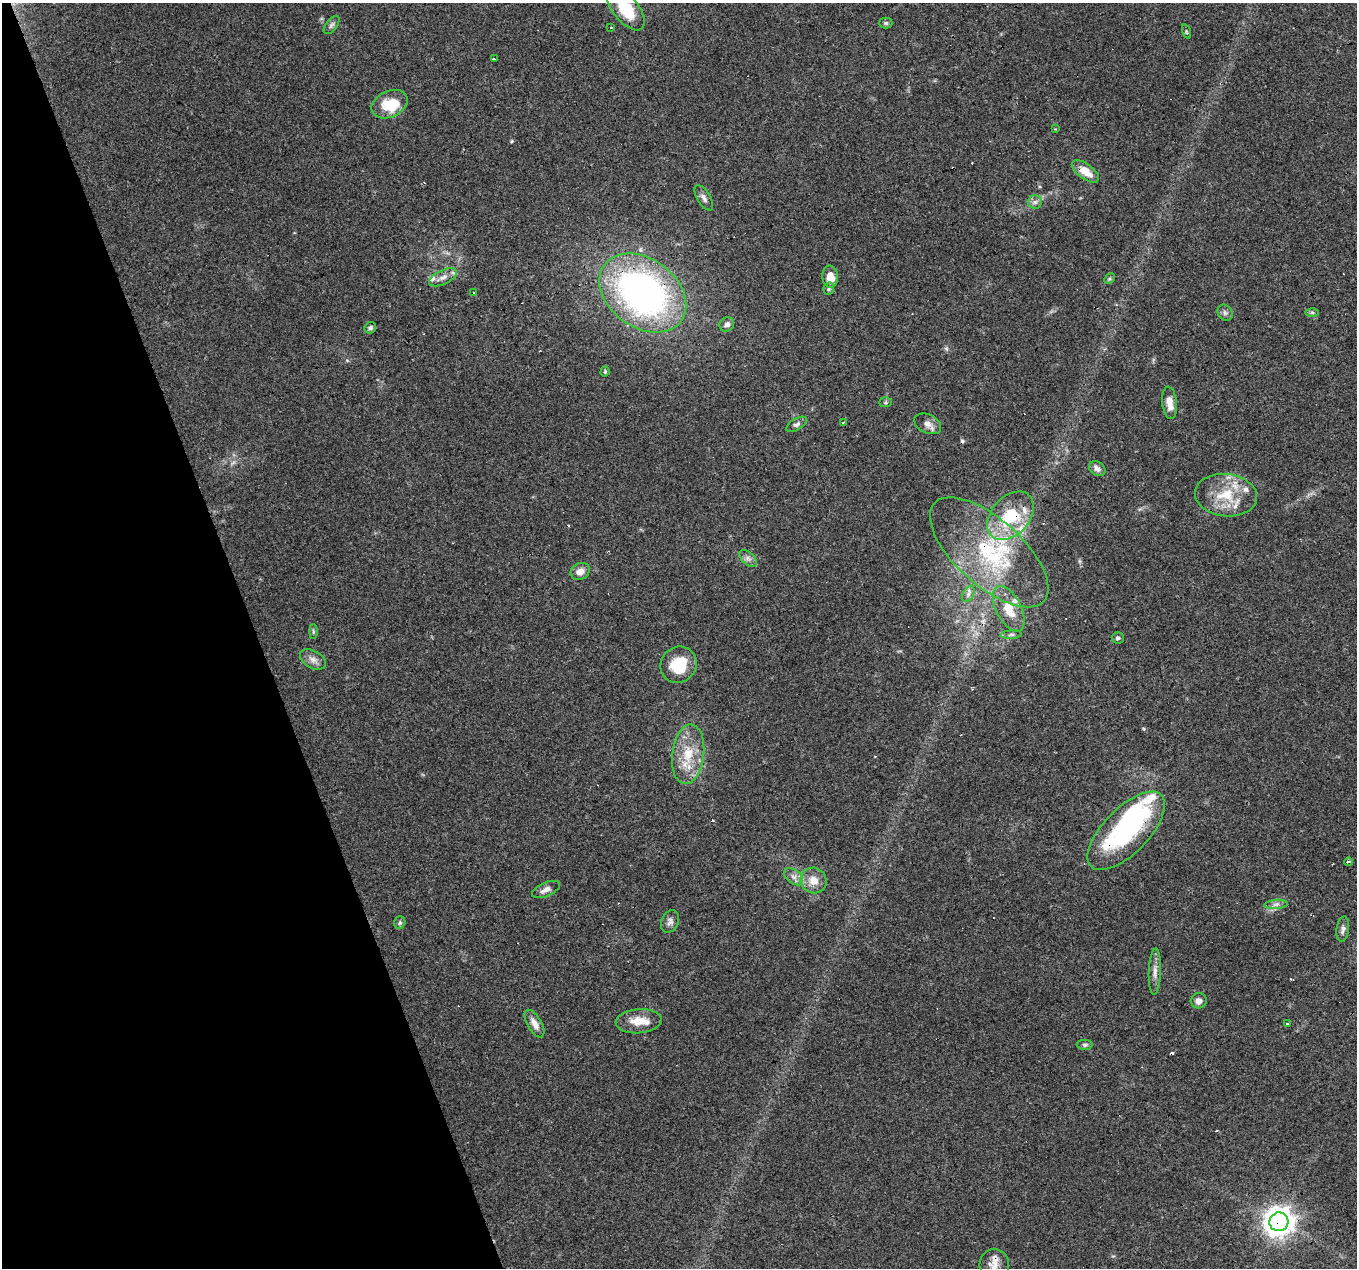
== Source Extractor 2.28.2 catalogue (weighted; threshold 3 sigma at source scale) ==
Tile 5 of 4 x 4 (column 1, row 2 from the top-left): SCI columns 1-1355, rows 2653-3918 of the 5419 x 5248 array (HDU 1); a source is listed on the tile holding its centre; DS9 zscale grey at full resolution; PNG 1359 x 1270 px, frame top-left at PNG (2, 3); each listed source drawn as its Kron ellipse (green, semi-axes under 4 px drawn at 4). Shown black and unused: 19% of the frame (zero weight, under 3 of 4 exposures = <1% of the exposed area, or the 3 px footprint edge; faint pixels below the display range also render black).
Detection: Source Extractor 2.28.2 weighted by HDU 2 'WHT'; one run over the whole footprint, this tile lists its part. Background 0.101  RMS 0.0064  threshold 0.0288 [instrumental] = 3 sigma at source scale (4.5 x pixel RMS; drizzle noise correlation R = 1.50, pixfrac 1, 0.0396/0.0396 arcsec/px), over >= 5 px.
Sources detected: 78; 1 inside a brighter object's white glare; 8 cosmic-ray / hot-pixel residue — neither listed nor drawn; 11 inside a brighter listed object's ellipse — not listed separately; the other 58 listed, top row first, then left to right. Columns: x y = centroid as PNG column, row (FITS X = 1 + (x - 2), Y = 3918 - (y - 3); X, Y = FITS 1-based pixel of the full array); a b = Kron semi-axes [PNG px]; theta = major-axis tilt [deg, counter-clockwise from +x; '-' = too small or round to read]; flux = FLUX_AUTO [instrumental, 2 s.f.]
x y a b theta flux
626 9 25 12 -51 26
886 23 6 5 - 1.2
332 25 11 5 53 1.8
611 28 3 3 - 2
1186 31 7 3 -71 0.87
494 59 4 2 - 1.5
390 104 19 13 25 17
1055 129 3 3 - 0.45
1085 171 16 7 -36 9.3
704 198 14 6 -59 3
1035 202 7 7 - 2.1
443 277 15 7 25 4.1
830 277 11 8 -85 8.4
1109 279 6 4 44 1
829 289 6 5 - 1.2
474 293 3 2 - 0.75
643 293 48 34 -36 240
1312 312 6 4 -1 1.1
1225 313 8 7 - 1.9
727 324 8 6 42 2.8
370 328 6 5 - 1.5
605 372 5 4 - 0.87
885 402 6 5 - 0.99
1170 403 16 7 -83 6.6
843 422 3 2 - 1.1
797 424 11 5 31 2
928 424 14 9 -26 4.1
1097 469 9 6 -37 3.2
1226 495 31 21 -7 24
1010 516 28 19 48 36
989 552 73 33 -42 75
748 558 10 6 -43 2.6
580 571 10 8 28 5
968 594 9 5 62 2.1
1009 609 25 12 -63 15
313 631 7 4 -90 0.96
1011 635 10 4 5 1.7
1118 638 6 6 - 1.4
313 659 14 8 -30 4.2
678 665 19 17 47 22
688 754 30 16 83 20
1126 831 50 22 46 68
1348 862 4 3 - 1.9
794 877 11 7 -37 3.3
813 880 13 12 - 8.1
546 889 15 7 23 3.7
1276 904 12 4 5 2.3
670 921 12 8 66 2.9
400 923 6 5 - 1.3
1343 929 13 6 83 2.6
1155 972 23 6 88 4.7
1199 1001 8 7 - 3.5
639 1021 23 12 4 11
1287 1023 3 2 - 0.84
534 1024 15 7 -60 5.3
1085 1045 8 5 -2 1.4
1279 1222 9 9 - 820
994 1265 15 14 - 7
Overlapping masked pixels (flux is a lower limit): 6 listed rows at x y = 643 293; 1010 516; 989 552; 1126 831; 1279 1222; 994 1265
Isophote crosses this tile's border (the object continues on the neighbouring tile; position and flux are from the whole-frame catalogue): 2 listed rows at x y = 626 9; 994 1265